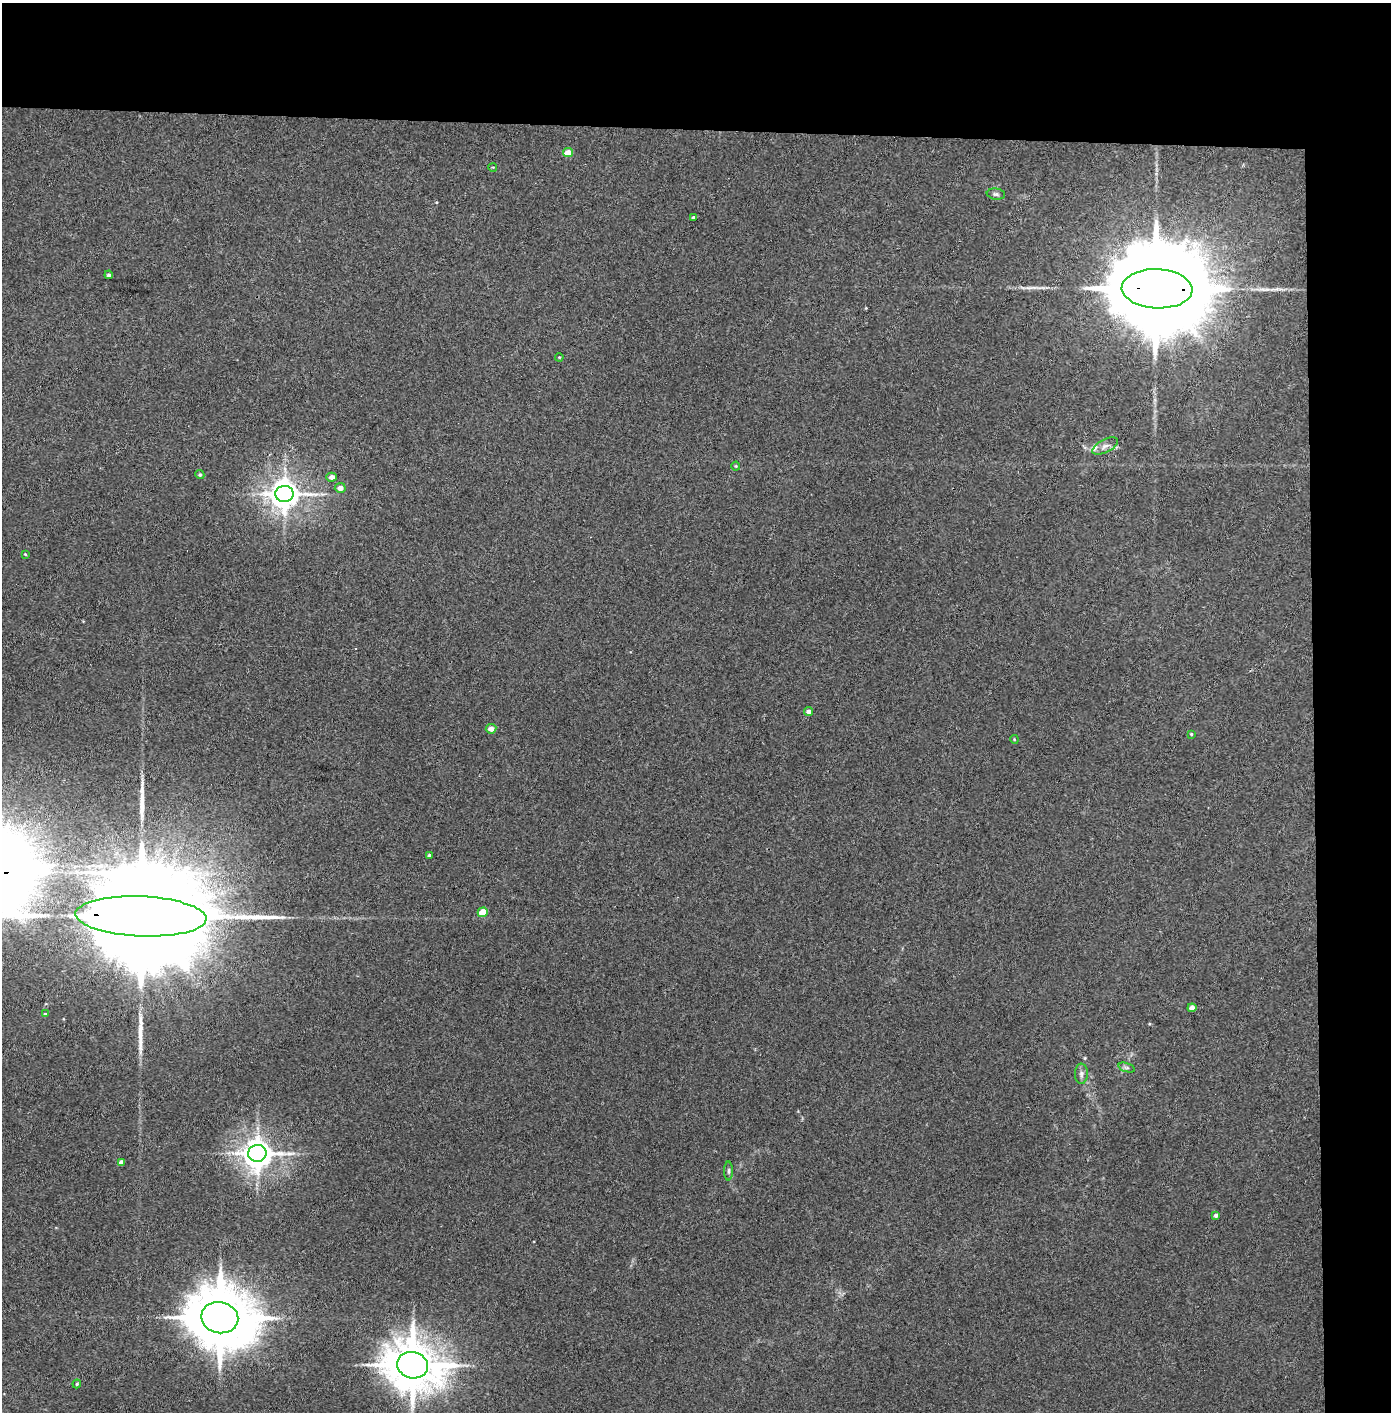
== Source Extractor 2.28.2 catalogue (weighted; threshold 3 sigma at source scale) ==
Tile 3 of 3 x 3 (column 3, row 1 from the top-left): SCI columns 2857-4245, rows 2825-4234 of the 4323 x 4241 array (HDU 1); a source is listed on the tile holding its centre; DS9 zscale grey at full resolution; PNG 1393 x 1414 px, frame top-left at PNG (2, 3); each listed source drawn as its Kron ellipse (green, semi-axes under 4 px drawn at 4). Shown black and unused: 14% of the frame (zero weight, under 3 of 4 exposures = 6% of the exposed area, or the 3 px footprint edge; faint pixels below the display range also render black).
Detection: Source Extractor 2.28.2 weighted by HDU 2 'WHT'; one run over the whole footprint, this tile lists its part. Background 0.045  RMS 0.0057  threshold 0.0257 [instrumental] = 3 sigma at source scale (4.5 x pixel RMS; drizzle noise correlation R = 1.50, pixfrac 1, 0.05/0.05 arcsec/px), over >= 5 px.
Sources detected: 36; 1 cosmic-ray / hot-pixel residue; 2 long thin detections or spike segments (spike, bleed or trail) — neither listed nor drawn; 1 inside a brighter listed object's ellipse — not listed separately; the other 32 listed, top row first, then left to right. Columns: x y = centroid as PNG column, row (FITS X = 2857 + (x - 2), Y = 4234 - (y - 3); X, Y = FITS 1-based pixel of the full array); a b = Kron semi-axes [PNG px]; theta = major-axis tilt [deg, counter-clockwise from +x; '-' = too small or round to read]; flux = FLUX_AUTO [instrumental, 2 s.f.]
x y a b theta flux
568 153 5 4 - 8.3
493 167 4 3 - 0.42
996 194 9 5 -7 1.4
694 217 3 3 - 0.98
109 275 4 3 - 1.3
1157 289 35 19 -2 21000
559 357 4 3 - 0.47
1105 446 14 6 27 3
736 466 4 4 - 0.56
200 475 5 4 - 0.86
332 477 5 4 - 3
340 488 5 5 - 3.5
284 494 9 8 - 870
25 554 3 2 - 0.45
808 712 4 4 - 2.3
491 729 5 5 - 3.8
1191 734 3 3 - 0.58
1014 739 4 3 - 0.5
429 855 4 3 - 0.87
483 912 5 5 - 11
141 916 65 20 -2 45000
1192 1008 4 4 - 3.8
45 1014 4 4 - 0.69
1127 1068 8 3 -18 1.1
1081 1074 10 6 89 2
257 1153 9 8 - 900
121 1162 4 4 - 2.3
729 1171 9 4 90 1.1
1216 1215 4 4 - 1.4
220 1318 18 15 -11 4800
412 1365 15 13 -15 2800
77 1384 4 4 - 0.57
Overlapping masked pixels (flux is a lower limit): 2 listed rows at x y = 1157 289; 141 916
Isophote crosses this tile's border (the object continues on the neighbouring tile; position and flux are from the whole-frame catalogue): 1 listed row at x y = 141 916